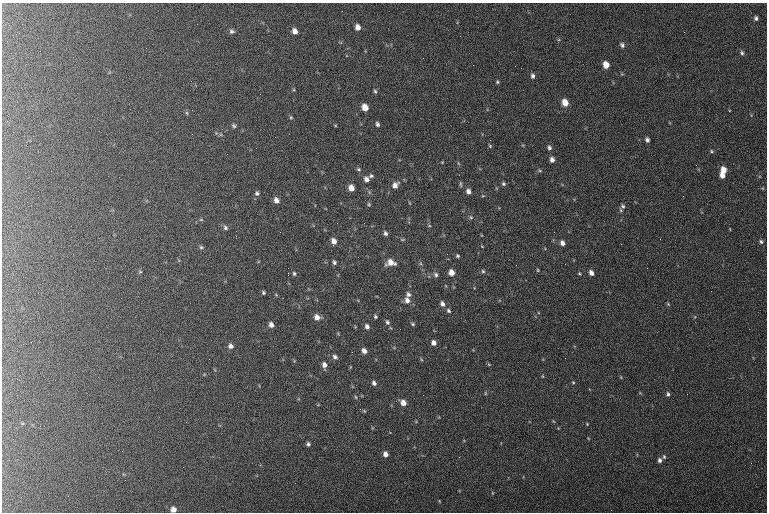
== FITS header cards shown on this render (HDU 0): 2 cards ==
NAXIS1  =                  765 / length of data axis 1
NAXIS2  =                  510 / length of data axis 2

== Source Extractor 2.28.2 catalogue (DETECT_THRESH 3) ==
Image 765 x 510 px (HDU 0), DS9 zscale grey, 1 PNG px = 1 image px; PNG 769 x 514 px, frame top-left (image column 1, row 510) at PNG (2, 3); no overlay
Background 127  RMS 6.8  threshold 20.5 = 3 sigma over >= 5 px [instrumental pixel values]
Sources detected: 103; all 103 listed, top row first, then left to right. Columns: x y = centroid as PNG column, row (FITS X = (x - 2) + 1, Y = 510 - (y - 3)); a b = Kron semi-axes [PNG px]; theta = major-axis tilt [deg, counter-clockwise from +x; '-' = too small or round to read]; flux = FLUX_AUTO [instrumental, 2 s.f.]
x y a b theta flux
756 18 4 3 - 970
358 27 5 5 - 2600
232 31 6 5 - 1000
295 31 5 5 - 2600
684 32 2 2 - 290
622 45 7 6 - 1200
146 48 2 2 - 240
742 53 6 4 -79 810
606 65 6 5 - 5400
533 76 5 4 - 1200
497 82 4 4 - 620
375 91 5 4 - 680
565 103 7 5 -64 5800
365 107 6 5 - 4800
187 113 6 3 -71 470
291 117 5 4 - 560
377 124 5 4 - 1100
234 126 6 5 - 820
647 140 5 4 - 1400
490 145 3 2 - 4500
549 147 6 5 - 1200
711 151 4 4 - 550
552 160 5 5 - 2000
458 163 6 3 -71 540
359 169 5 5 - 680
540 170 6 4 -30 630
723 170 6 5 - 4400
722 175 5 4 - 2800
371 176 5 5 - 780
366 179 6 6 - 1800
461 184 9 3 -89 710
504 184 5 5 - 880
395 185 8 6 49 2600
351 188 5 5 - 3900
468 191 6 5 - 2200
257 193 6 6 - 1100
483 196 5 3 - 380
276 200 7 6 - 2400
369 204 5 4 - 580
623 206 7 6 - 1200
471 217 6 5 - 740
201 220 5 3 - 420
225 228 7 6 - 1100
385 233 5 4 - 1100
236 236 3 2 - 560
402 239 7 3 0 510
334 241 7 5 -64 2800
761 242 6 5 - 1000
562 243 5 5 - 2000
482 246 4 3 - 300
201 247 5 5 - 730
458 256 5 5 - 720
334 262 5 4 - 1000
390 262 9 6 0 4600
516 265 3 2 - 340
647 268 2 2 - 310
538 270 4 4 - 410
483 271 5 5 - 800
140 272 5 3 - 440
451 272 5 5 - 3800
288 273 2 2 - 1700
294 273 6 5 - 760
579 273 4 3 - 450
591 273 5 4 - 2200
436 275 6 5 - 1100
263 292 4 3 - 670
408 294 6 5 - 1400
276 295 5 3 - 390
407 300 8 6 -74 2300
442 304 6 5 - 1800
668 304 5 3 - 460
449 311 6 5 - 920
317 317 7 6 - 3000
375 317 4 4 - 690
387 322 6 5 - 960
413 324 5 4 - 640
271 325 5 5 - 2100
367 326 5 4 - 1600
433 343 6 5 - 2000
230 346 6 5 - 1600
364 351 5 4 - 2400
352 352 2 2 - 200
335 357 6 5 - 1400
488 364 6 4 -70 480
324 365 7 5 -86 2200
542 376 4 3 - 360
573 382 4 4 - 450
374 383 6 5 - 1400
485 393 6 3 -89 490
668 394 6 4 85 940
687 394 2 2 - 190
356 397 5 3 - 490
403 403 7 6 - 3200
360 409 3 3 - 500
553 421 5 3 - 350
587 424 4 3 - 380
308 444 5 5 - 1100
385 454 5 5 - 2300
459 457 3 2 - 360
664 457 5 4 - 710
659 460 5 4 - 1400
492 493 5 3 - 380
173 509 5 5 - 2700
At the frame edge (FLAGS 8, measured only in part): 1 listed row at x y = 173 509